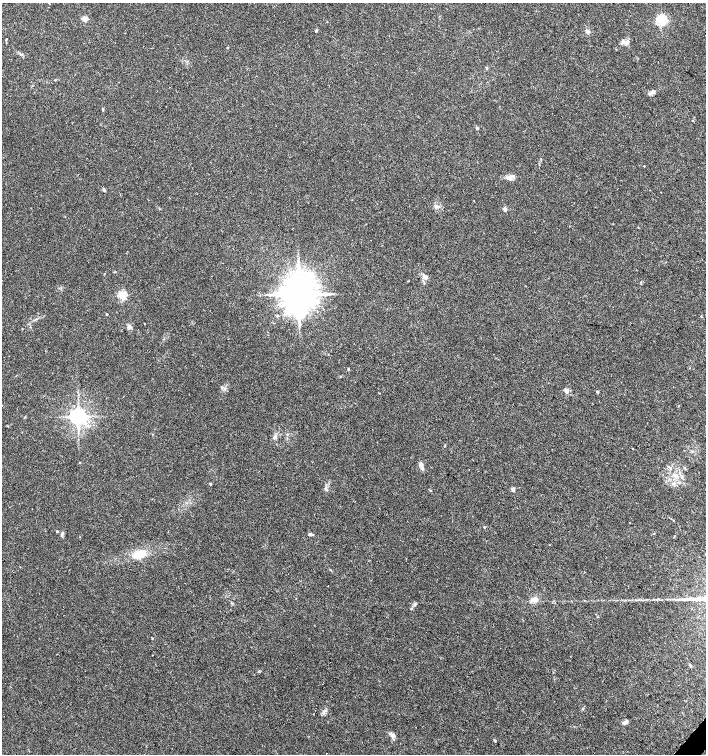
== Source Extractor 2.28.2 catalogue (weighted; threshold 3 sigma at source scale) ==
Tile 6 of 4 x 4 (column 2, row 2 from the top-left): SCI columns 1638-3044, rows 3006-4508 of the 6023 x 6017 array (HDU 1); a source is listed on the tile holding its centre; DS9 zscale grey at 2 x 2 block average (1 PNG px = mean of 2 x 2 image px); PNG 708 x 756 px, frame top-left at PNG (2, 3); no overlay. Shown black and unused: <1% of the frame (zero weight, under 3 of 4 exposures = <1% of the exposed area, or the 3 px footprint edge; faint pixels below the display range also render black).
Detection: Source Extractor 2.28.2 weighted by HDU 2 'WHT'; one run over the whole footprint, this tile lists its part. Background 0.0327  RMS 0.0032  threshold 0.0145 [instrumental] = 3 sigma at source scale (4.5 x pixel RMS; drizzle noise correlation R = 1.50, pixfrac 1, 0.0396/0.0396 arcsec/px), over >= 5 px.
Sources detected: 51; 1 long thin detection or spike segment (spike, bleed or trail) — not listed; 2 inside a brighter listed object's ellipse — not listed separately; the other 48 listed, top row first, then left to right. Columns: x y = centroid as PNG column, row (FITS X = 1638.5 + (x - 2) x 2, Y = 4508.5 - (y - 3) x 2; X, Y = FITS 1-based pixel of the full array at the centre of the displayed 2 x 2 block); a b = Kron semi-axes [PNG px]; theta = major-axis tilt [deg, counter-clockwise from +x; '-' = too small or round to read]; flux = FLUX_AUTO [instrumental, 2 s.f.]
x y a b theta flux
85 19 3 2 - 15
661 20 3 3 - 120
316 31 4 3 - 0.76
587 31 5 4 - 2.1
7 39 3 2 - 0.33
624 42 8 5 -4 2.9
227 47 2 2 - 0.57
652 92 9 4 26 2.8
102 109 3 3 - 0.61
477 128 2 2 - 2
644 166 2 2 - 0.41
509 177 10 6 5 3.8
104 190 3 2 - 0.63
474 201 2 2 - 0.25
436 206 5 4 - 1.7
505 209 2 2 - 5.3
425 277 6 5 - 2.9
299 294 8 8 - 2300
122 295 3 3 - 63
107 314 2 2 - 1.1
277 316 3 3 - 1.3
701 316 3 2 - 0.39
129 327 6 5 - 2.1
22 329 2 2 - 0.35
348 369 2 2 - 0.91
566 390 2 2 - 9.1
597 392 2 2 - 1.9
78 416 4 4 - 460
25 417 3 2 - 0.55
275 437 6 4 65 2.1
632 448 2 2 - 0.38
421 466 9 4 -73 3.3
210 484 2 2 - 1.3
513 489 3 3 - 3
326 490 3 3 - 0.83
430 490 3 2 - 0.64
484 527 2 2 - 0.61
57 531 2 2 - 0.97
310 534 5 3 - 1.4
62 535 7 3 88 1.2
139 555 15 10 20 12
534 600 8 6 40 4.2
416 603 4 3 - 1
152 638 3 2 - 0.38
690 665 4 3 - 0.93
625 722 6 4 43 2.3
392 735 9 4 -29 2.7
495 740 3 2 - 1
Diffuse or blended objects may show on this block-average render without a row.